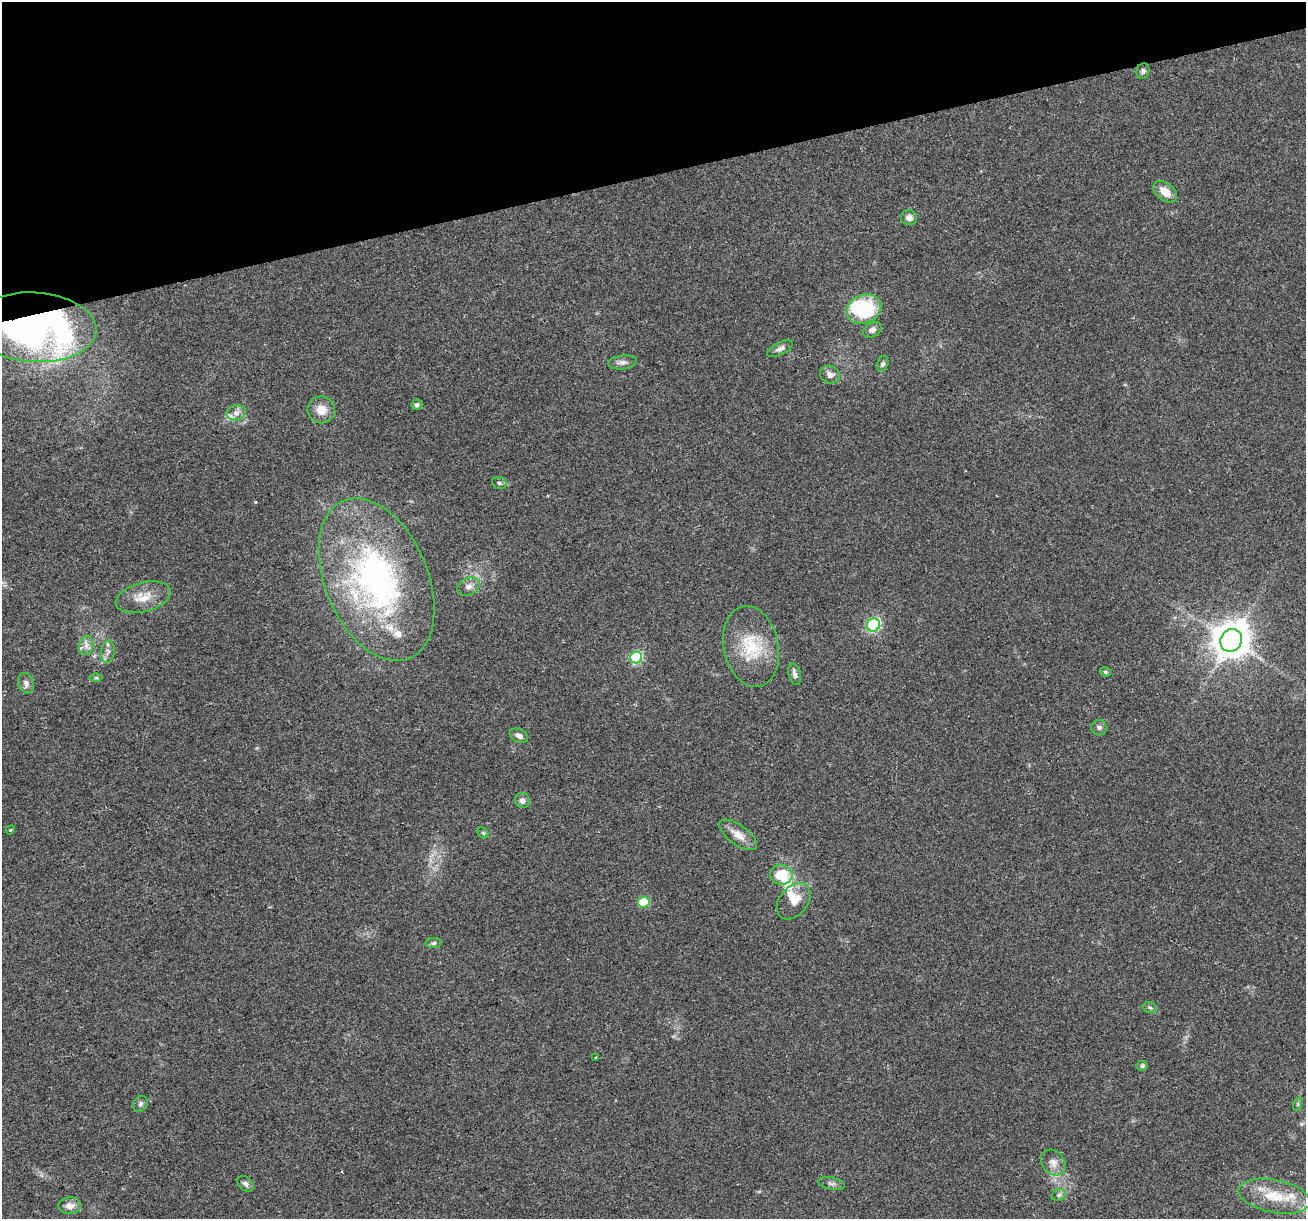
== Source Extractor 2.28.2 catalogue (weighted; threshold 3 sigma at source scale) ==
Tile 3 of 4 x 4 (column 3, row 1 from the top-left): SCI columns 2641-3944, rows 3712-4928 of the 5282 x 5037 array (HDU 1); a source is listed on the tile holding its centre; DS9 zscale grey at full resolution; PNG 1308 x 1221 px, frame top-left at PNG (2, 2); each listed source drawn as its Kron ellipse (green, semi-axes under 4 px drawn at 4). Shown black and unused: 14% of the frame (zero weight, under 2 of 3 exposures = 2% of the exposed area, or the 3 px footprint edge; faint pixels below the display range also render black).
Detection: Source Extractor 2.28.2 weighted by HDU 2 'WHT'; one run over the whole footprint, this tile lists its part. Background 0.0666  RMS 0.008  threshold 0.0362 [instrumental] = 3 sigma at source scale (4.5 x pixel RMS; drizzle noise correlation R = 1.50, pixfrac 1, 0.0396/0.0396 arcsec/px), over >= 5 px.
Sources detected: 55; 1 inside a brighter object's white glare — neither listed nor drawn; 6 inside a brighter listed object's ellipse — not listed separately; the other 48 listed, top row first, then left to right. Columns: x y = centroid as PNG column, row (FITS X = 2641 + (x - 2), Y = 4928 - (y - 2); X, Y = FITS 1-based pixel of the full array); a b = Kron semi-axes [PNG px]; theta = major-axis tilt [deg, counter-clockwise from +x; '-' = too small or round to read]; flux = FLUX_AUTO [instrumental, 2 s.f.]
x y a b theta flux
1143 71 8 6 72 2.2
1165 192 13 8 -39 11
909 218 8 7 - 4.4
864 309 18 14 23 57
34 327 63 35 -3 380
872 330 10 7 31 3.4
780 349 14 6 27 3.4
622 362 14 7 6 3.7
883 364 8 5 69 2.3
830 374 10 8 -21 4.1
417 405 5 5 - 2.6
321 410 14 13 - 9.9
236 413 9 7 11 4.1
499 483 7 5 -17 1.9
376 580 86 51 -67 240
468 587 12 8 29 4.4
143 597 28 14 15 14
873 625 6 6 - 96
1231 640 11 10 - 1800
86 646 10 7 75 3.8
751 646 41 27 -78 38
108 652 11 6 81 3.3
636 658 6 6 - 70
1105 672 6 4 -22 1.1
795 674 11 6 -75 3
96 678 6 4 -1 1.1
26 683 10 7 -71 3.2
1099 727 8 7 - 2.5
519 736 10 6 -25 3.4
522 800 8 7 - 3.3
10 830 5 3 - 0.65
483 833 6 4 -44 1.2
738 835 22 9 -36 9.7
781 875 11 10 - 26
794 901 20 14 51 11
644 902 6 5 - 26
433 943 8 5 3 1.7
1150 1008 7 5 -17 1.6
596 1058 4 3 - 1.6
1142 1066 5 5 - 1.9
141 1104 8 7 - 2.3
1298 1104 7 4 71 1.1
1053 1163 14 11 -52 6.5
246 1184 9 6 -41 2.6
831 1184 14 6 -11 2.8
1059 1195 7 5 22 2
1274 1196 36 16 -11 28
70 1206 11 8 2 5.6
Overlapping masked pixels (flux is a lower limit): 1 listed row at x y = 34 327
Isophote crosses this tile's border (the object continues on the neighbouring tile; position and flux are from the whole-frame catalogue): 1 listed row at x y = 34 327